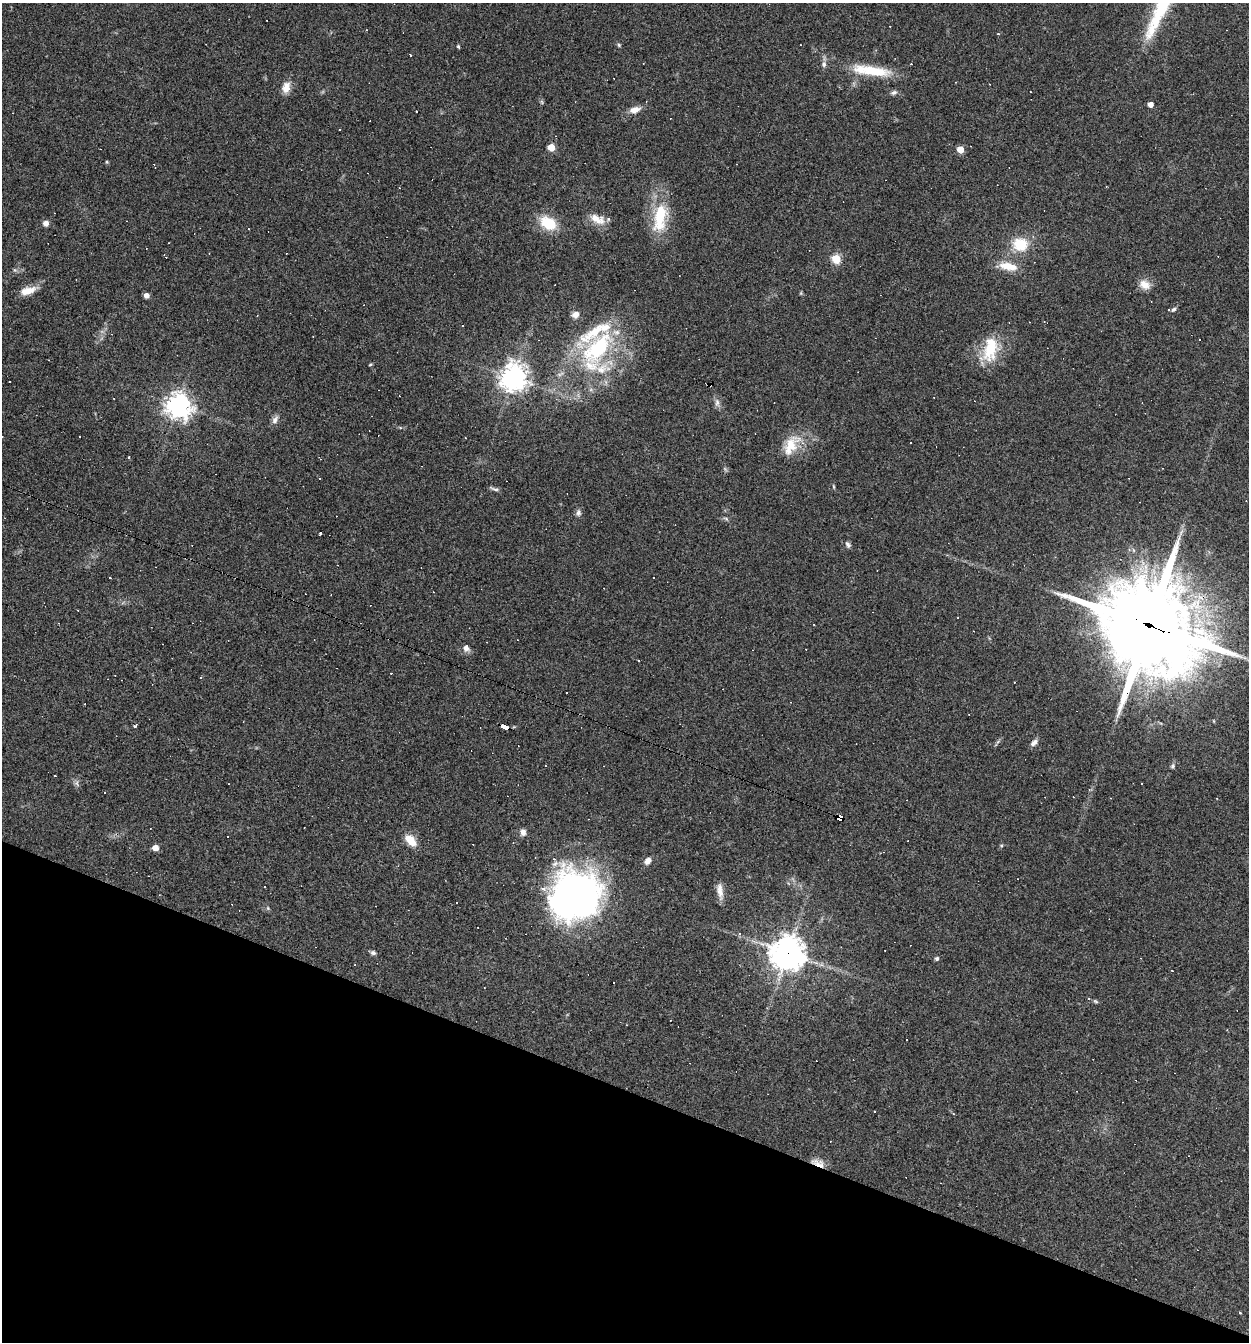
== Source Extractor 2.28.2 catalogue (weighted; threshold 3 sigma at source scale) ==
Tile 15 of 4 x 4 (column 3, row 4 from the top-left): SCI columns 2754-4000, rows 1-1340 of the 5378 x 5362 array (HDU 1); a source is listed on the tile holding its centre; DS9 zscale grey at full resolution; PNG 1251 x 1344 px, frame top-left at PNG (2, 3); no overlay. Shown black and unused: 19% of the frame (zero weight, under 3 of 4 exposures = <1% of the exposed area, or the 3 px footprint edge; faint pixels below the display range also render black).
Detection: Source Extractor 2.28.2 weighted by HDU 2 'WHT'; one run over the whole footprint, this tile lists its part. Background 0.0527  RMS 0.0047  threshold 0.0212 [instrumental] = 3 sigma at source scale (4.5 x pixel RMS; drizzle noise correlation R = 1.50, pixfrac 1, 0.05/0.05 arcsec/px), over >= 5 px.
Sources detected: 148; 2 inside a brighter object's white glare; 58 cosmic-ray / hot-pixel residue — not listed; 5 inside a brighter listed object's ellipse — not listed separately; the other 83 listed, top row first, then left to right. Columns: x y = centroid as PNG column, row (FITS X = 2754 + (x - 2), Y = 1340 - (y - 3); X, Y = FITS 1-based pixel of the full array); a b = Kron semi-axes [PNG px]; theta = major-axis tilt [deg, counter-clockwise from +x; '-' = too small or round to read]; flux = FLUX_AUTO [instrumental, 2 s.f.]
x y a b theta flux
998 34 3 3 - 1.2
619 45 5 5 - 0.62
458 46 4 3 - 0.79
410 55 4 3 - 1.2
824 64 9 7 82 1.7
874 71 47 12 -8 18
286 87 15 10 78 4.6
894 92 8 6 30 1.3
542 102 7 4 -71 0.65
1150 104 4 4 - 3.9
635 110 12 7 19 4
339 129 3 3 - 1
551 147 5 5 - 12
960 150 5 5 - 10
107 162 5 4 - 0.49
660 214 40 19 76 20
597 219 22 11 -25 6
46 223 6 6 - 2.3
548 223 19 13 -33 14
1020 244 17 15 -6 13
165 256 5 2 - 0.49
836 259 5 5 - 24
1008 266 24 10 -11 7.8
15 270 6 4 -70 0.65
1145 285 15 11 -32 4.5
28 291 21 9 17 5.9
146 295 5 5 - 2.5
1174 309 8 6 43 1.4
575 314 8 7 - 2.9
257 315 3 2 - 0.49
1044 321 3 2 - 0.36
597 348 52 26 48 53
990 349 33 18 75 18
370 365 5 3 - 0.47
513 378 8 8 - 540
113 398 2 2 - 0.35
717 403 12 6 -85 2
178 405 8 8 - 450
275 420 12 7 68 2.2
465 438 3 2 - 0.29
790 445 30 18 49 12
833 486 7 3 -71 0.5
494 489 14 3 -20 1.1
578 513 10 7 89 1.5
726 519 6 5 - 0.79
320 533 3 2 - 0.49
848 544 8 6 -57 1.3
958 617 3 2 - 0.3
814 624 3 2 - 0.43
1150 625 37 29 -27 6600
466 648 8 8 - 2.4
639 660 3 2 - 1
134 726 4 3 - 0.93
505 727 8 4 -19 62
1034 742 11 6 40 2.2
545 766 3 2 - 0.36
1173 766 6 5 - 0.92
77 783 10 5 -69 1.3
1111 798 2 2 - 0.33
1217 798 3 2 - 0.32
840 818 6 4 -16 150
523 832 8 6 88 2.3
411 840 15 8 -45 7.2
1001 845 5 3 - 0.46
155 848 5 4 - 5.1
648 861 9 6 50 2.6
265 887 2 2 - 0.29
720 891 20 7 -83 4.2
576 894 45 42 38 230
456 902 3 2 - 0.45
268 908 6 4 -72 0.61
740 934 5 3 - 0.61
373 953 6 5 - 1.3
787 953 11 10 - 910
937 959 5 4 - 1.2
1172 971 3 2 - 0.27
614 982 3 2 - 0.51
1088 999 3 3 - 2.2
1095 1001 8 4 -27 0.71
875 1112 3 2 - 0.55
953 1114 4 3 - 0.51
818 1163 19 8 -20 4.3
1240 1313 3 3 - 0.54
Overlapping masked pixels (flux is a lower limit): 5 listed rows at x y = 1150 625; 505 727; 840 818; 787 953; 818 1163